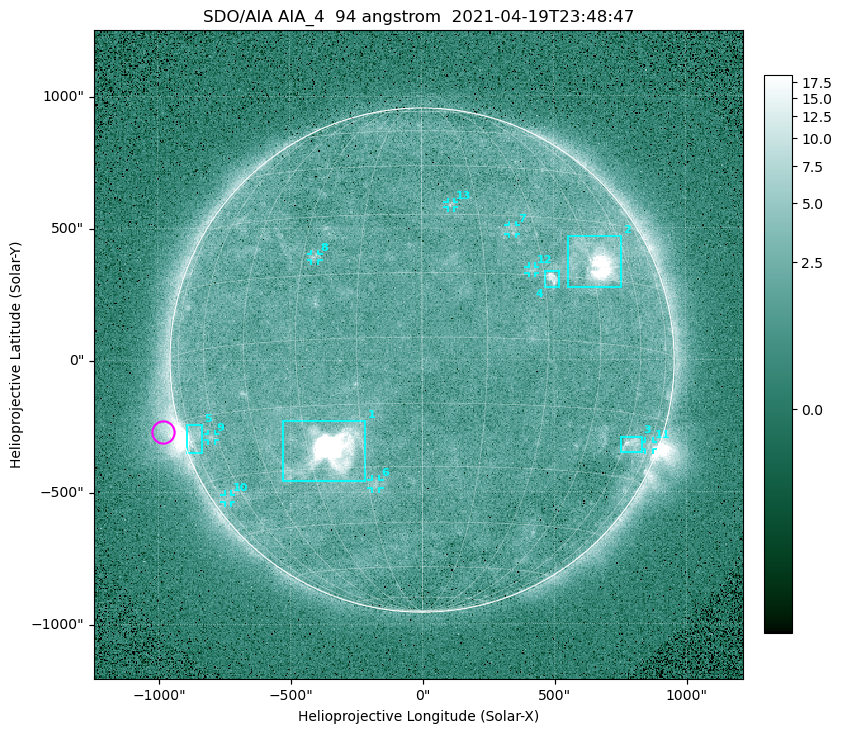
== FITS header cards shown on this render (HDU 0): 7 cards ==
TELESCOP= 'SDO/AIA '
INSTRUME= 'AIA_4   '
WAVELNTH=                   94
WAVEUNIT= 'angstrom'
DATE-OBS= '2021-04-19T23:48:47.14'
CTYPE1  = 'HPLN-TAN'
CTYPE2  = 'HPLT-TAN'

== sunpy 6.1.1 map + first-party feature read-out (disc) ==
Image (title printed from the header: SDO/AIA AIA_4  94 angstrom  2021-04-19T23:48:47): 512 x 512 px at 4.8 arcsec/px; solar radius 955 arcsec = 199 px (full disc in frame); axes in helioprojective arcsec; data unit not stated in the header (colour bar unlabelled)
Orientation: roll -0.138 deg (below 1 deg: not rotated)
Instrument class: DISC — disc imager (sunpy class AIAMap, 94 A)
Bright regions (active regions / flare kernels): reference = the median radial profile (limb darkening/brightening removed); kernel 5 px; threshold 5 sigma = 2.59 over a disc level ~1.8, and >= 1.15x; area >= 9 px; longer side >= 5 px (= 24 arcsec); searched inside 0.97 R_sun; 13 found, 13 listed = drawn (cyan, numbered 1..; 8 of them under ~33 arcsec drawn as corner ticks so the feature stays visible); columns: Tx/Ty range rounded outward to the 10 arcsec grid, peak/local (2 s.f.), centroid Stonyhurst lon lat
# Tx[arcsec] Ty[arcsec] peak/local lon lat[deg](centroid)
1 -530..-210 -460..-230 2050 -24 -26
2 550..760 270..470 36 +47 +19
3 750..830 -350..-290 4.7 +64 -22
4 460..520 270..340 6.5 +32 +14
5 -900..-830 -350..-240 6.4 -73 -19
6 -190..-160 -490..-450 3 -13 -34
7 330..360 470..510 2.8 +24 +26
8 -420..-390 380..410 3.1 -27 +20
9 -810..-780 -300..-280 2.9 -63 -20
10 -750..-720 -540..-510 2.3 -70 -35
11 840..880 -340..-310 2.7 +75 -21
12 400..430 330..360 2.8 +27 +16
13 100..130 580..600 2.7 +8 +33
Off-limb structures (1.02-1.3 R_sun): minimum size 50 px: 5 found; the strongest spans PA ~90..115 deg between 1.02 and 1.21 R_sun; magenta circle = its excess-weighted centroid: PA ~105 deg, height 1.07 R_sun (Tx ~-980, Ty ~-270 arcsec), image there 4.7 x the reference